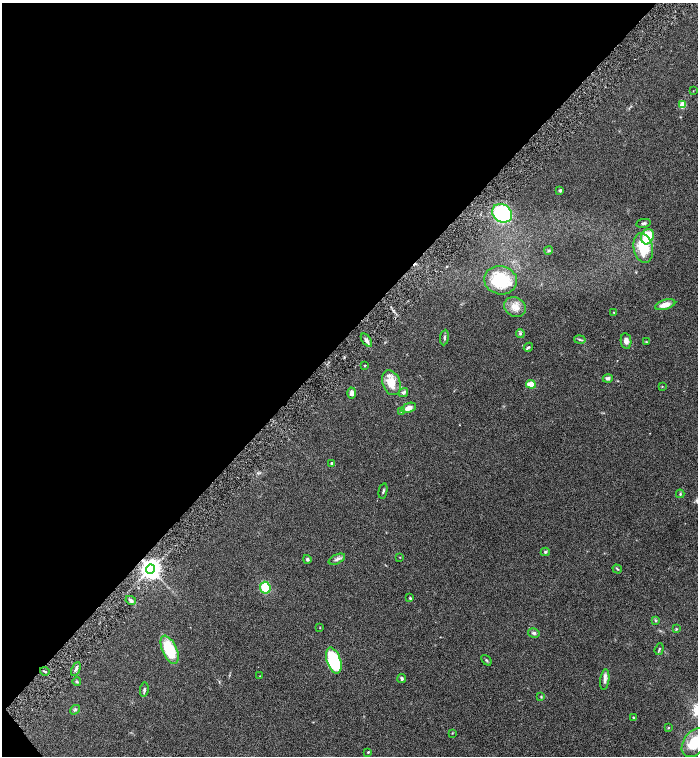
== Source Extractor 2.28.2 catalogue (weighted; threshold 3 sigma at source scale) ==
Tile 5 of 4 x 4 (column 1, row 2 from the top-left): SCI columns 303-1693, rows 3013-4519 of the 6026 x 6028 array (HDU 1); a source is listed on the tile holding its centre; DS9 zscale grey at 2 x 2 block average (1 PNG px = mean of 2 x 2 image px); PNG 700 x 758 px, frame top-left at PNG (2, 3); each listed source drawn as its Kron ellipse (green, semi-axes under 4 px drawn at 4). Shown black and unused: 44% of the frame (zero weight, under 4 of 8 exposures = <1% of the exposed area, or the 3 px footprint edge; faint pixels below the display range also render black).
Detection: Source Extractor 2.28.2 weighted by HDU 2 'WHT'; one run over the whole footprint, this tile lists its part. Background 0.0687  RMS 0.0044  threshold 0.0178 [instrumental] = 3 sigma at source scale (4.09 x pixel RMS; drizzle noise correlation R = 1.36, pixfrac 0.8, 0.05/0.05 arcsec/px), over >= 5 px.
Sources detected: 63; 1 inside a brighter listed object's ellipse — not listed separately; the other 62 listed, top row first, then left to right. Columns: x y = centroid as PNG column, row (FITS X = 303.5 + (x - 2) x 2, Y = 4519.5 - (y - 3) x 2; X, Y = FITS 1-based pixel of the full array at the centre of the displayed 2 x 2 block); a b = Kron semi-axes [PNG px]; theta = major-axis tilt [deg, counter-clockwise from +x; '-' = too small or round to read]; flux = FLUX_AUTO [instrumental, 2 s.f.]
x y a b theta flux
693 91 3 2 - 0.35
682 105 3 3 - 26
560 190 3 3 - 1.5
502 213 10 8 -30 81
643 223 7 3 10 1.7
647 237 8 6 71 31
643 248 15 9 -79 29
549 250 4 4 - 1.3
501 280 16 14 -12 44
665 305 10 4 15 7.9
515 307 11 9 -31 8.6
614 313 3 3 - 0.74
520 334 4 3 - 1.6
444 338 8 3 83 1.8
366 340 7 4 -55 3
580 340 6 2 -11 1.1
626 341 8 5 -81 3.7
646 342 3 3 - 0.73
528 347 5 3 - 1.3
364 366 2 2 - 1.1
608 378 5 4 - 2.1
391 383 13 9 -68 16
531 384 5 4 - 11
662 386 3 2 - 0.48
404 392 5 3 - 2.5
352 393 5 4 - 4.6
409 408 8 4 20 6.9
401 411 3 3 - 0.79
332 463 2 2 - 3.1
383 491 8 2 78 1.3
680 494 4 3 - 1.1
545 552 4 4 - 1.3
400 557 3 2 - 0.43
307 559 4 3 - 1.6
337 559 9 4 25 2.9
150 569 4 4 - 720
617 569 5 3 - 0.91
265 588 6 5 - 29
410 598 4 3 - 0.97
131 600 5 3 - 2.3
655 621 3 3 - 0.79
320 628 3 2 - 0.38
676 629 3 3 - 0.86
534 633 6 4 -14 2
659 649 6 2 71 1.2
170 650 15 7 -66 38
486 660 6 3 -50 1.1
334 661 13 7 -71 62
76 669 7 3 64 2.6
45 671 5 2 - 1.1
260 676 2 2 - 0.51
402 678 4 4 - 1.7
605 680 10 4 83 3.8
77 682 4 3 - 0.98
144 690 7 3 83 1.9
541 696 3 3 - 0.87
75 710 5 3 - 1.5
634 717 4 3 - 0.84
668 728 3 3 - 0.77
452 733 3 2 - 0.54
694 743 16 10 55 30
368 752 2 2 - 0.93
Isophote crosses this tile's border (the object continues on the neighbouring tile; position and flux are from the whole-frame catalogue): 1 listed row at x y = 694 743